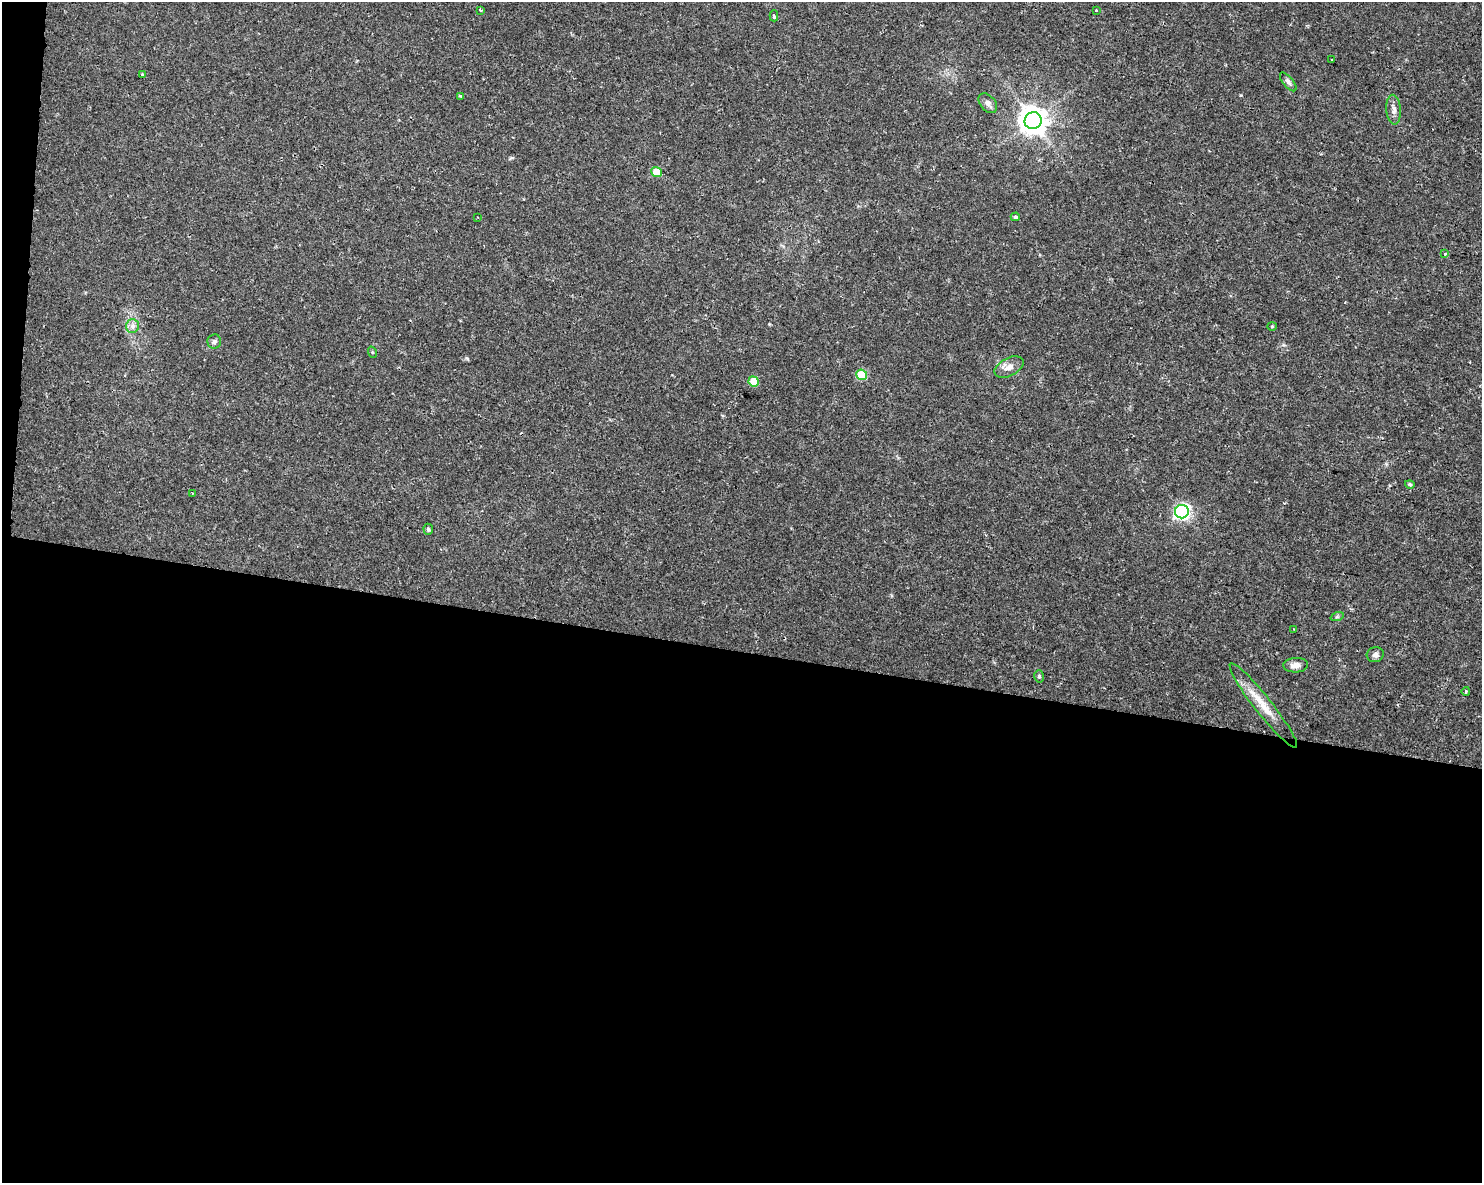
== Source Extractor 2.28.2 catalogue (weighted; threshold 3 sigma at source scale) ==
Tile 10 of 3 x 4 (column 1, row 4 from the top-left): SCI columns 288-1767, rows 1-1181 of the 4958 x 4735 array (HDU 1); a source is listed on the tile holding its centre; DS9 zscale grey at full resolution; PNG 1484 x 1185 px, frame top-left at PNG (2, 2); each listed source drawn as its Kron ellipse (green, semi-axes under 4 px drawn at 4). Shown black and unused: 46% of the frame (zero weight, under 2 of 3 exposures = <1% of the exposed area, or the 3 px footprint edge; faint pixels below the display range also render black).
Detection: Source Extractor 2.28.2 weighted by HDU 2 'WHT'; one run over the whole footprint, this tile lists its part. Background 0.0302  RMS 0.0033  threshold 0.0149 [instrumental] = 3 sigma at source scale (4.5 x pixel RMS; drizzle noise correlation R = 1.50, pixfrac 1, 0.0396/0.0396 arcsec/px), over >= 5 px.
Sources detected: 34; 1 inside a brighter object's white glare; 1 cosmic-ray / hot-pixel residue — neither listed nor drawn; the other 32 listed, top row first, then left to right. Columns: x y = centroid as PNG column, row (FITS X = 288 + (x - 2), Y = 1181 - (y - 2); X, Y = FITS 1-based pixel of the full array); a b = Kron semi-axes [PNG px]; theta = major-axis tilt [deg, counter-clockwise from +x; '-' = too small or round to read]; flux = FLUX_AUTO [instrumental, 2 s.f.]
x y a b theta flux
480 10 3 2 - 0.57
1096 10 3 2 - 0.33
774 16 5 3 - 0.73
1332 60 3 3 - 0.48
142 75 3 3 - 1.2
1288 82 11 5 -50 1.1
461 96 4 3 - 0.84
988 103 11 7 -49 1.5
1394 110 15 7 -86 1.7
1033 121 8 8 - 370
656 172 5 5 - 7.1
478 217 3 2 - 0.25
1015 217 4 4 - 0.67
1445 254 4 3 - 0.45
132 326 7 6 - 1.2
1272 326 4 4 - 0.33
214 342 7 7 - 0.82
372 352 6 3 -72 0.34
1009 367 16 9 27 2.6
862 375 5 5 - 14
754 381 5 5 - 8.1
1410 484 5 4 - 0.72
192 493 3 2 - 0.28
1182 512 7 6 - 87
428 529 5 4 - 0.47
1337 617 7 4 18 0.52
1293 629 3 2 - 0.25
1375 655 8 7 - 1.2
1296 665 12 7 3 2.2
1039 676 6 5 - 0.61
1466 691 4 3 - 0.6
1263 706 53 8 -52 7.4